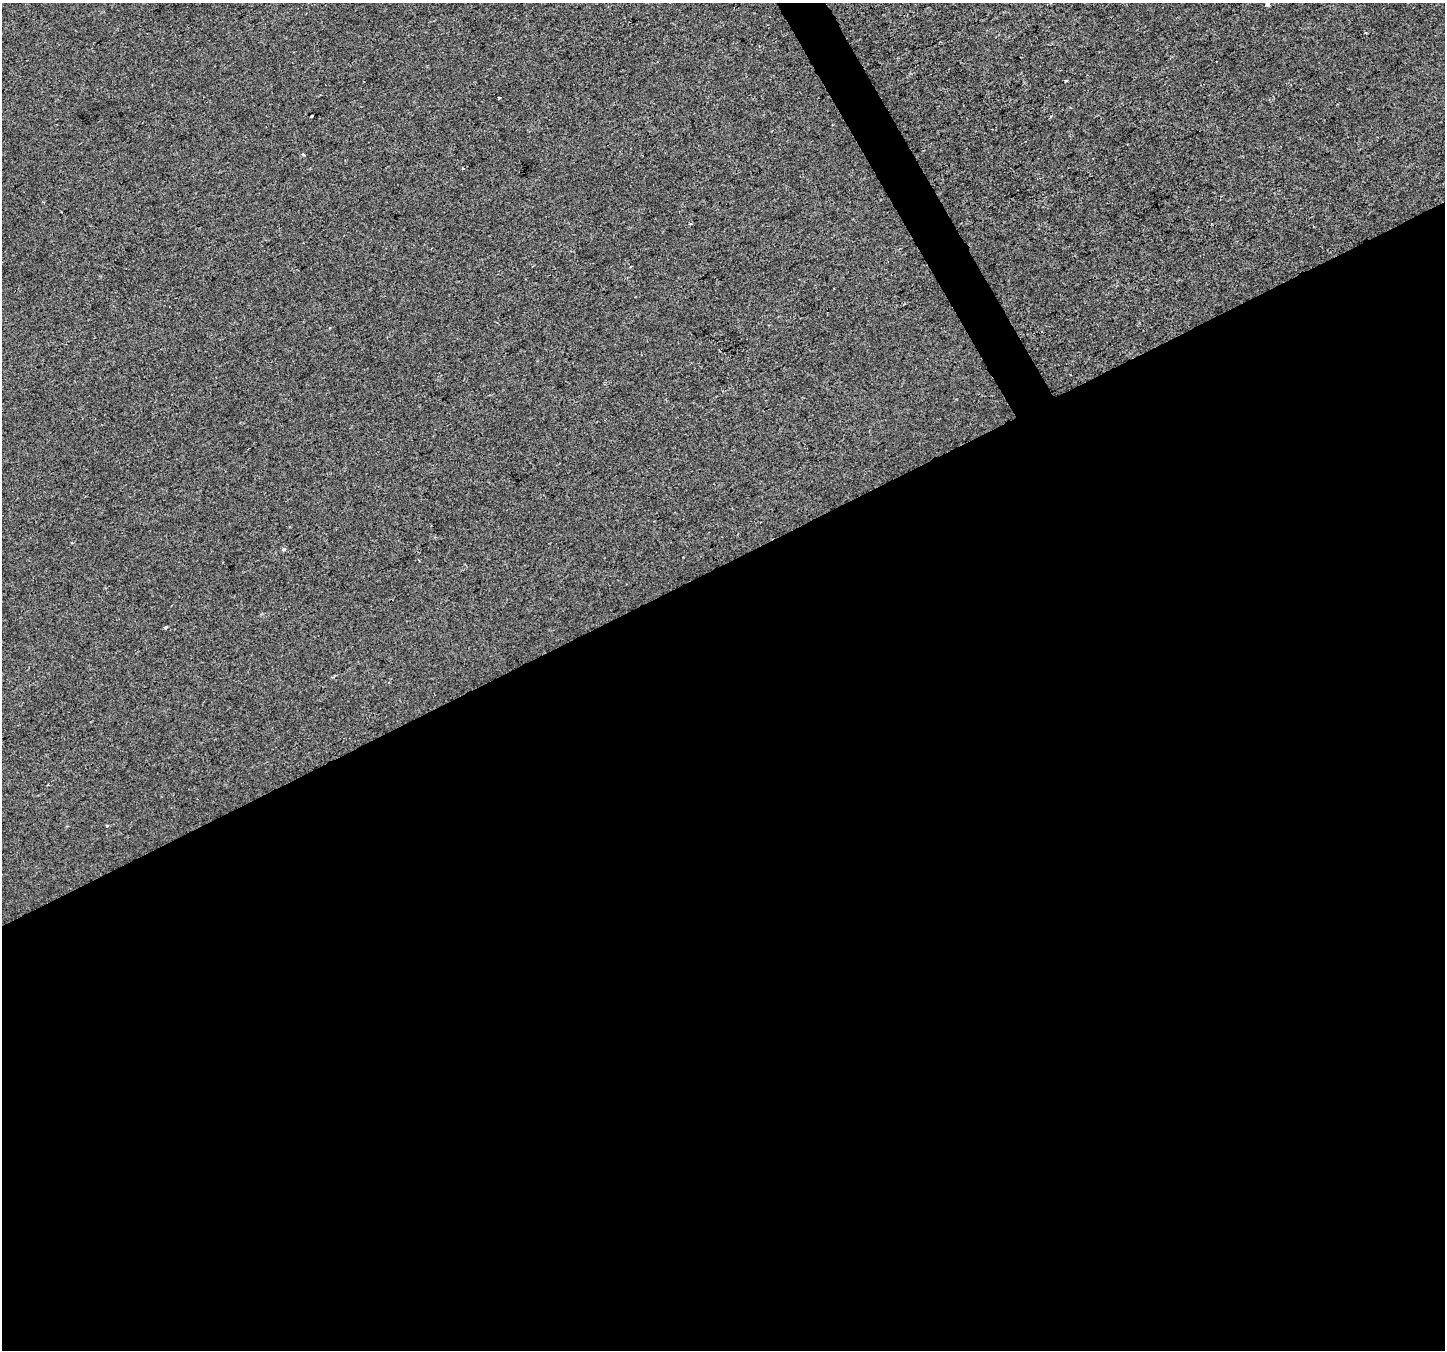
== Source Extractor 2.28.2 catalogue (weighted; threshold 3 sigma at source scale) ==
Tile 15 of 4 x 4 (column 3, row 4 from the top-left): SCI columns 2886-4328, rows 102-1449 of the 5772 x 5655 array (HDU 1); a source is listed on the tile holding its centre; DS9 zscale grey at full resolution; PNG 1447 x 1352 px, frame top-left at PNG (2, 3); no overlay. Shown black and unused: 59% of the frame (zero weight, under 2 of 3 exposures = <1% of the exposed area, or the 3 px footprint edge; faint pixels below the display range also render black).
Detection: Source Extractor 2.28.2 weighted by HDU 2 'WHT'; one run over the whole footprint, this tile lists its part. Background 2.47e-04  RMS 0.0042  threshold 0.019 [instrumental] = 3 sigma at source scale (4.5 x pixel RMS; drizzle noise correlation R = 1.50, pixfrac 1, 0.0396/0.0396 arcsec/px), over >= 5 px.
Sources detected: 8; all 8 listed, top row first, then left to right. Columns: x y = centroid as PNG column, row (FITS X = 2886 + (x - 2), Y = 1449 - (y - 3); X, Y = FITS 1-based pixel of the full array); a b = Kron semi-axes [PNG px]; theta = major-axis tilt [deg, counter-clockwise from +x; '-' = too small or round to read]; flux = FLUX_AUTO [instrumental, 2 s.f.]
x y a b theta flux
1267 4 4 3 - 1.7
1065 81 6 2 -21 0.37
499 97 3 3 - 3
311 116 4 2 - 0.74
303 154 4 4 - 0.49
284 549 3 3 - 1.8
165 627 4 3 - 0.97
107 826 3 3 - 0.51
Isophote crosses this tile's border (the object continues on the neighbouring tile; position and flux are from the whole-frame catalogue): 1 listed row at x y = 1267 4